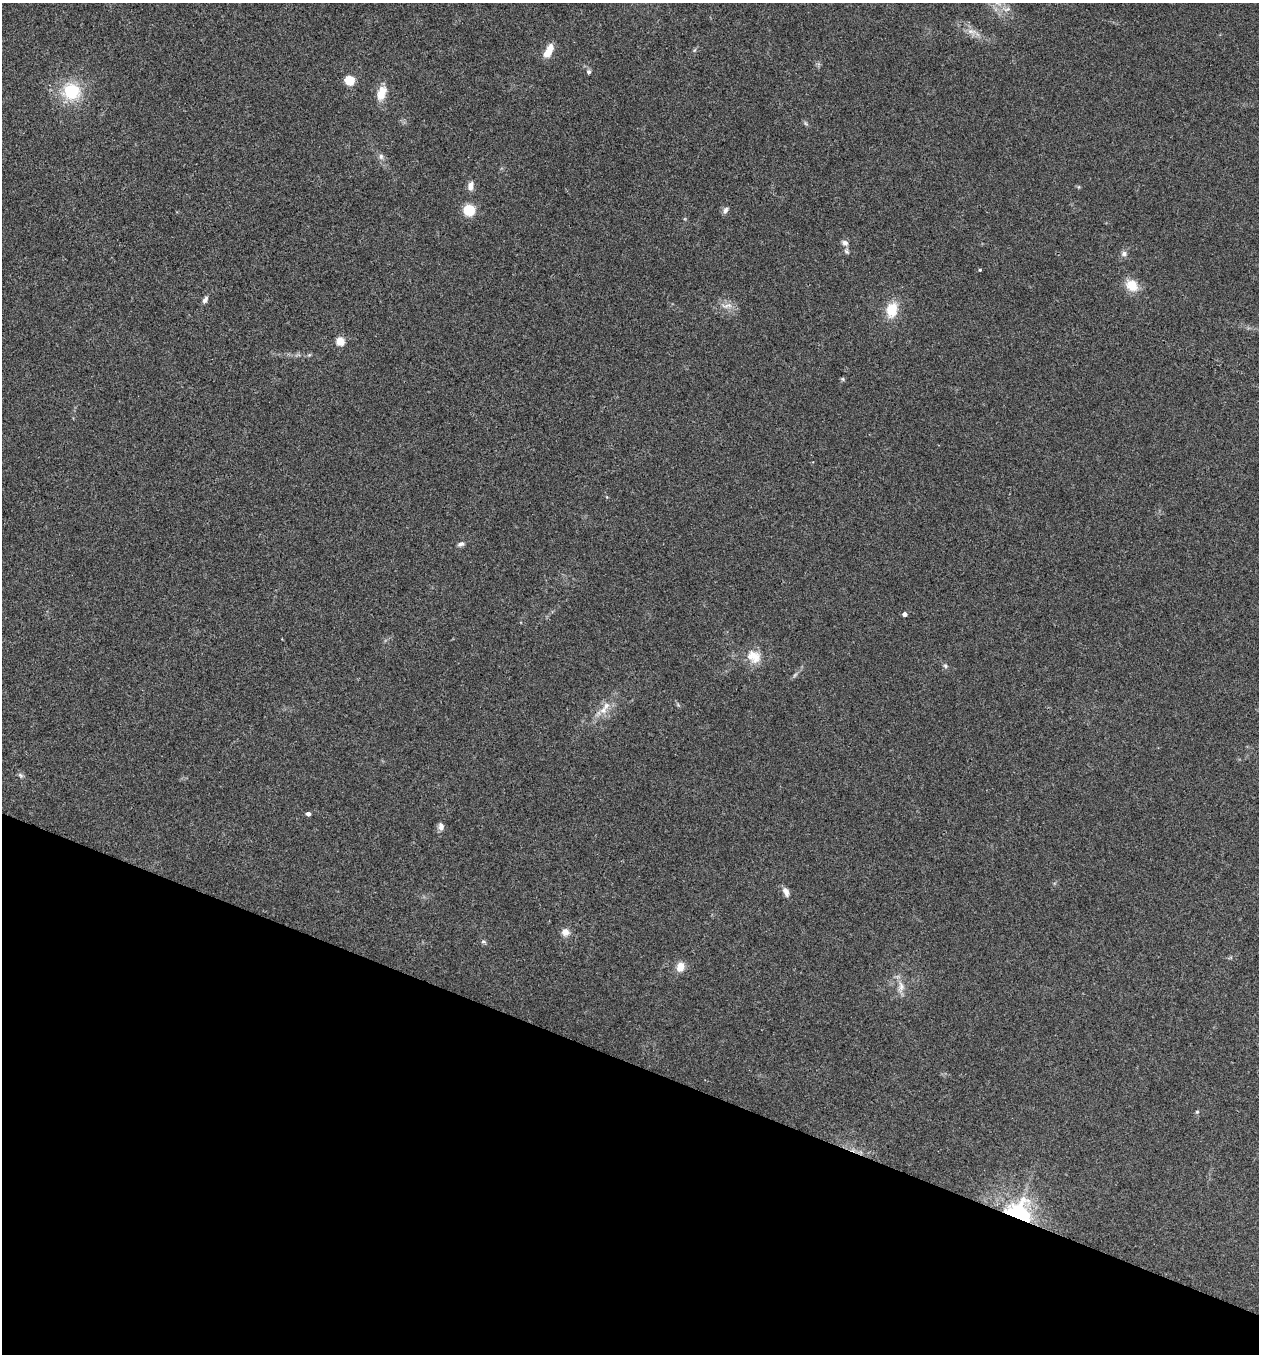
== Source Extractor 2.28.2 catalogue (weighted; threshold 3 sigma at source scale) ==
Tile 15 of 4 x 4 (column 3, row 4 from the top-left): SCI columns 2650-3906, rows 6-1357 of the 5429 x 5415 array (HDU 1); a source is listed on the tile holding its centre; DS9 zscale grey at full resolution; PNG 1261 x 1356 px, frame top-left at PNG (2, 3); no overlay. Shown black and unused: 22% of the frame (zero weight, under 3 of 4 exposures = <1% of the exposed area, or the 3 px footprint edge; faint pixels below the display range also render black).
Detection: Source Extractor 2.28.2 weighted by HDU 2 'WHT'; one run over the whole footprint, this tile lists its part. Background 0.1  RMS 0.0062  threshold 0.0278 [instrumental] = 3 sigma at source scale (4.5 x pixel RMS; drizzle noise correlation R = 1.50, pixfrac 1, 0.05/0.05 arcsec/px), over >= 5 px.
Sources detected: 40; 1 too faint to see at this stretch — not listed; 1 inside a brighter listed object's ellipse — not listed separately; the other 38 listed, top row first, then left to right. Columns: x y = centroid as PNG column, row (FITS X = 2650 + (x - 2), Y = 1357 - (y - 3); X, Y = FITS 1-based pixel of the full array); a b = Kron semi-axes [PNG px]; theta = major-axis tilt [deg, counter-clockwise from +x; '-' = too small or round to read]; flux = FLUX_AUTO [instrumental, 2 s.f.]
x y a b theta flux
1007 9 11 4 16 2.3
971 31 14 6 -5 3.6
548 51 18 8 61 7.4
589 72 6 5 - 1.3
349 80 5 5 - 33
71 91 19 17 -14 27
382 93 20 11 72 8.2
805 123 7 4 -70 0.9
381 156 8 7 - 2.1
470 186 11 7 82 3.7
469 210 10 10 - 15
725 210 9 6 69 2
845 243 8 7 - 2.5
1124 254 7 7 - 2.1
980 270 4 4 - 0.65
1132 285 14 12 -42 11
205 300 8 5 58 2.2
727 305 18 6 6 3.7
892 310 18 13 79 13
340 341 5 5 - 21
309 355 6 4 18 0.81
843 379 6 4 -89 0.77
461 544 8 5 21 1.8
905 614 4 4 - 2.6
754 656 21 16 -34 9.7
945 666 6 5 - 1.1
795 675 9 3 45 1.2
603 710 11 9 23 4.9
20 775 8 5 -38 1.3
308 814 4 4 - 2.3
441 827 10 7 -82 2.6
786 892 12 6 -65 3.3
565 932 9 8 - 4.2
483 941 6 4 0 0.99
680 967 12 9 78 5.6
901 986 14 8 -84 4.7
1197 1112 5 4 - 0.7
1018 1213 21 17 -15 85
Overlapping masked pixels (flux is a lower limit): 1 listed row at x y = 1018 1213